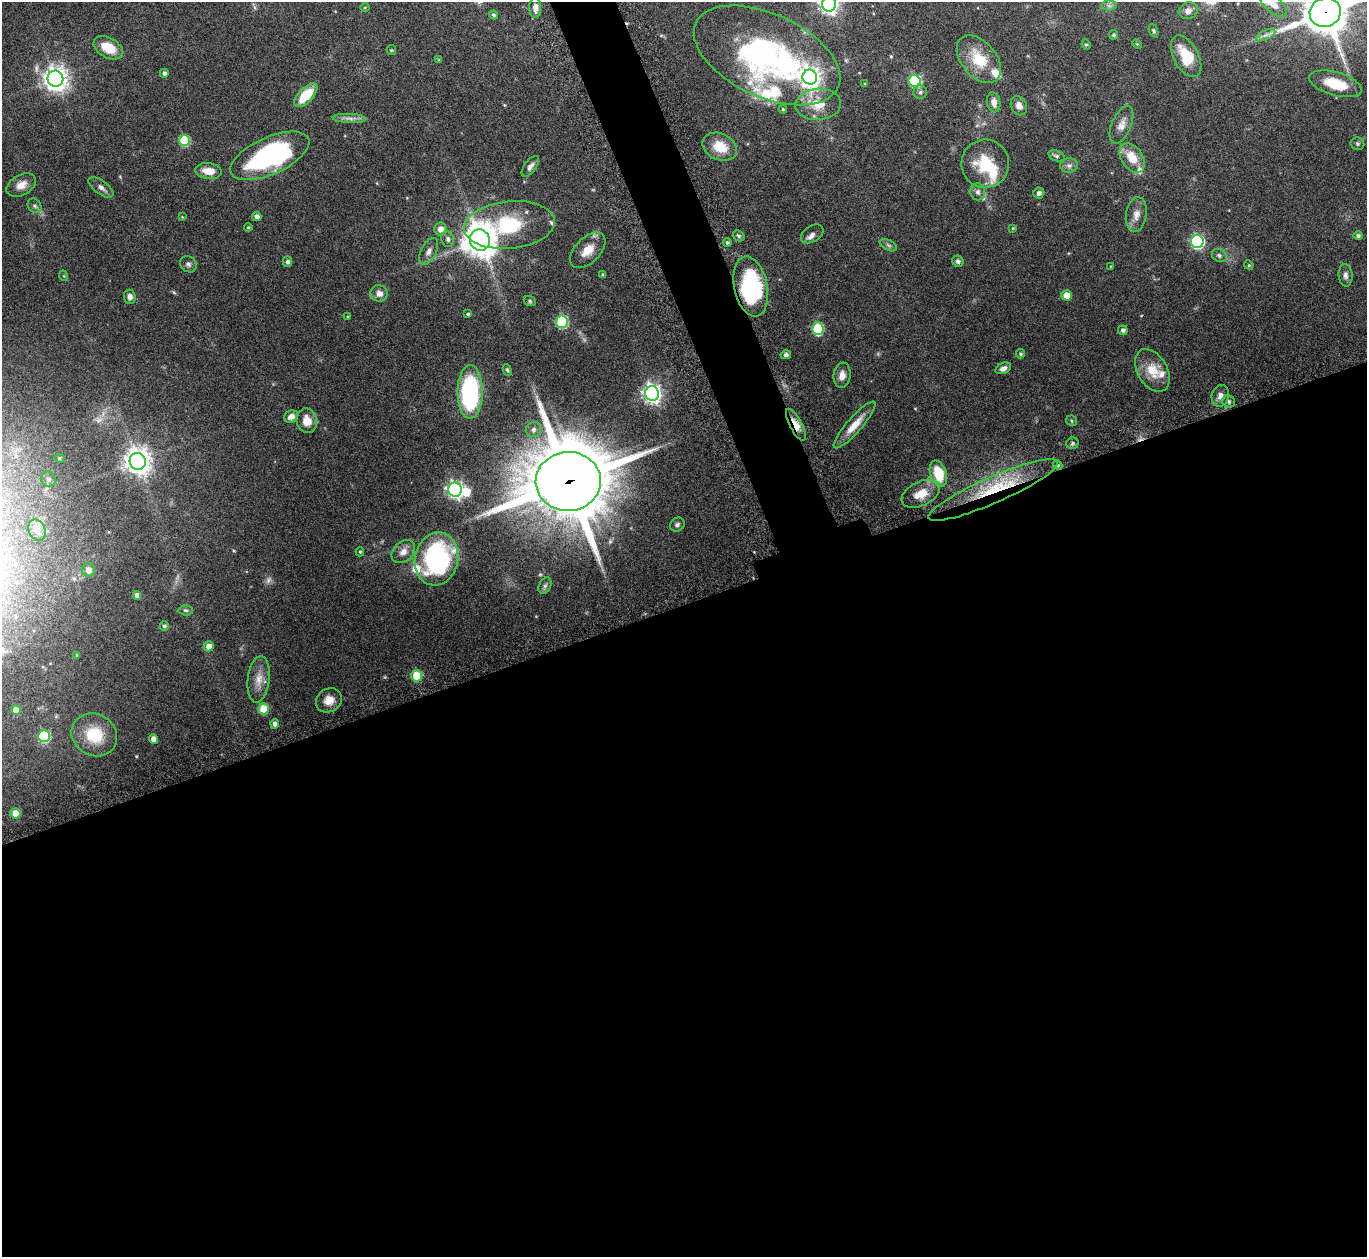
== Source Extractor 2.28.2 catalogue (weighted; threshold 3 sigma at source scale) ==
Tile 15 of 4 x 4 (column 3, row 4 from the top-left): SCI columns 2777-4141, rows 193-1447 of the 5553 x 5541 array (HDU 1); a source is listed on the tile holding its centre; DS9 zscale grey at full resolution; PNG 1369 x 1259 px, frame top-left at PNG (2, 2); each listed source drawn as its Kron ellipse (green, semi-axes under 4 px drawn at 4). Shown black and unused: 54% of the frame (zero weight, under 8 of 15 exposures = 4% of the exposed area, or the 3 px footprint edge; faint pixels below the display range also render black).
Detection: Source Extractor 2.28.2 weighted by HDU 2 'WHT'; one run over the whole footprint, this tile lists its part. Background 0.0798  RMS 0.0027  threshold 0.0112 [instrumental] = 3 sigma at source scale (4.09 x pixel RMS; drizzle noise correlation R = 1.36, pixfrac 0.8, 0.05/0.05 arcsec/px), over >= 5 px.
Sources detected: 145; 2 too faint to see at this stretch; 2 inside a brighter object's white glare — neither listed nor drawn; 9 inside a brighter listed object's ellipse — not listed separately; the other 132 listed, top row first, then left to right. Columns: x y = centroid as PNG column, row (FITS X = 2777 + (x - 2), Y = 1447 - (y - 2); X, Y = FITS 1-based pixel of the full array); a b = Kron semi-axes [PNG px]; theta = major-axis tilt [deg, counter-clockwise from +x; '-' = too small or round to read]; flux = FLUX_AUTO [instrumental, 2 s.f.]
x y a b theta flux
829 4 7 7 - 120
1273 4 16 8 -40 2.2
1109 6 7 5 -1 0.69
365 7 4 3 - 0.24
535 7 10 6 -90 1.9
1188 11 10 8 26 1.5
1325 12 15 14 - 860
493 15 4 4 - 0.53
1153 31 7 4 -69 0.43
1114 35 5 4 - 0.5
1265 35 11 4 26 0.89
1086 44 5 4 - 0.34
1137 44 5 3 - 0.25
108 48 16 9 -30 5.3
391 50 5 4 - 0.29
767 55 78 41 -25 66
1186 56 22 12 -62 6.9
979 59 27 17 -50 8.2
439 60 4 4 - 0.34
164 73 4 4 - 0.82
810 77 7 7 - 170
55 79 8 8 - 220
915 81 6 6 - 25
865 84 3 3 - 0.21
1335 84 27 11 -16 7.2
920 92 7 6 - 0.73
306 95 15 7 46 7.3
994 102 10 6 -79 1.8
818 104 23 15 4 5.5
1019 106 10 8 -65 1.6
783 109 4 3 - 0.31
349 118 16 4 -2 1.2
1122 125 20 9 67 2.2
185 141 5 5 - 15
1357 144 7 6 - 0.44
720 147 18 13 -24 5.7
270 156 42 18 24 40
1056 156 8 5 -18 0.59
1132 158 16 10 -57 5
985 164 24 24 - 9.9
530 166 12 6 53 1
1069 166 9 7 -1 1
209 171 13 8 -7 3.3
21 185 16 10 29 2.4
101 187 14 6 -36 1.2
978 192 8 7 - 0.9
1039 193 5 5 - 0.78
34 206 8 6 -51 0.63
1136 215 17 10 81 2.2
257 216 5 4 - 1.2
182 217 4 4 - 0.2
509 225 45 23 6 18
248 227 4 3 - 0.31
1013 228 4 4 - 0.26
441 229 6 6 - 2.1
812 234 12 8 33 0.96
739 236 6 5 - 0.41
1358 236 4 4 - 0.6
448 239 8 6 -76 0.75
480 240 11 10 - 490
727 242 4 4 - 0.48
1197 242 6 6 - 48
888 245 9 5 -27 0.63
588 250 22 12 45 3.7
429 251 14 7 62 1.5
1219 255 8 6 -30 0.68
958 261 6 5 - 0.66
287 262 5 5 - 0.7
188 264 9 7 -41 0.76
1249 265 5 4 - 0.33
1111 266 4 3 - 0.17
603 275 4 4 - 0.62
1345 275 11 7 -85 1
64 276 5 3 - 0.21
751 287 30 16 -78 25
379 293 8 8 - 1.7
1067 295 5 5 - 3.9
130 297 7 6 - 1
530 301 6 5 - 0.41
468 314 4 4 - 0.45
348 317 4 3 - 0.23
562 322 6 6 - 22
818 329 6 5 - 18
1123 330 5 4 - 0.79
1020 354 4 4 - 0.41
786 355 5 4 - 0.65
1003 368 8 5 23 1.1
507 370 6 4 -67 0.37
1152 370 23 15 -59 5.5
842 375 12 8 83 1.9
470 392 27 12 90 32
652 393 7 7 - 120
1220 396 11 8 76 1.5
1229 401 7 6 - 0.64
291 417 7 6 - 1.5
307 421 12 10 -76 3.5
1071 421 5 5 - 0.38
796 425 18 6 -62 3.2
855 425 30 7 49 4.1
533 430 8 7 - 1.1
1072 443 6 5 - 0.43
59 458 5 4 - 0.39
138 461 8 8 - 270
1058 465 5 4 - 0.42
938 474 13 8 -71 8.8
48 479 8 7 - 0.95
568 481 32 29 4 2200
455 490 7 6 - 83
993 490 70 13 24 19
921 494 20 12 26 4.5
677 525 7 6 - 0.63
37 530 11 8 -66 1.7
360 552 4 4 - 0.3
403 552 13 10 44 2.1
437 559 27 21 78 43
89 570 7 6 - 1.7
545 586 9 5 62 0.67
137 595 4 4 - 1.2
186 610 7 5 -3 0.48
164 626 5 4 - 0.47
209 646 5 5 - 2.1
77 655 4 3 - 0.37
417 676 5 5 - 12
259 679 23 11 83 3.5
329 700 13 11 34 2.9
264 709 5 5 - 8.7
16 710 5 4 - 3
275 724 4 4 - 1.2
94 735 23 20 -29 9.3
44 736 6 5 - 22
153 739 5 4 - 1.9
16 813 5 5 - 5.2
Overlapping masked pixels (flux is a lower limit): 4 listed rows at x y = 1325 12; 796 425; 568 481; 993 490
Isophote crosses this tile's border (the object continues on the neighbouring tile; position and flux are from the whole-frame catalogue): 4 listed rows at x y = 829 4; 1273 4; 1325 12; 767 55